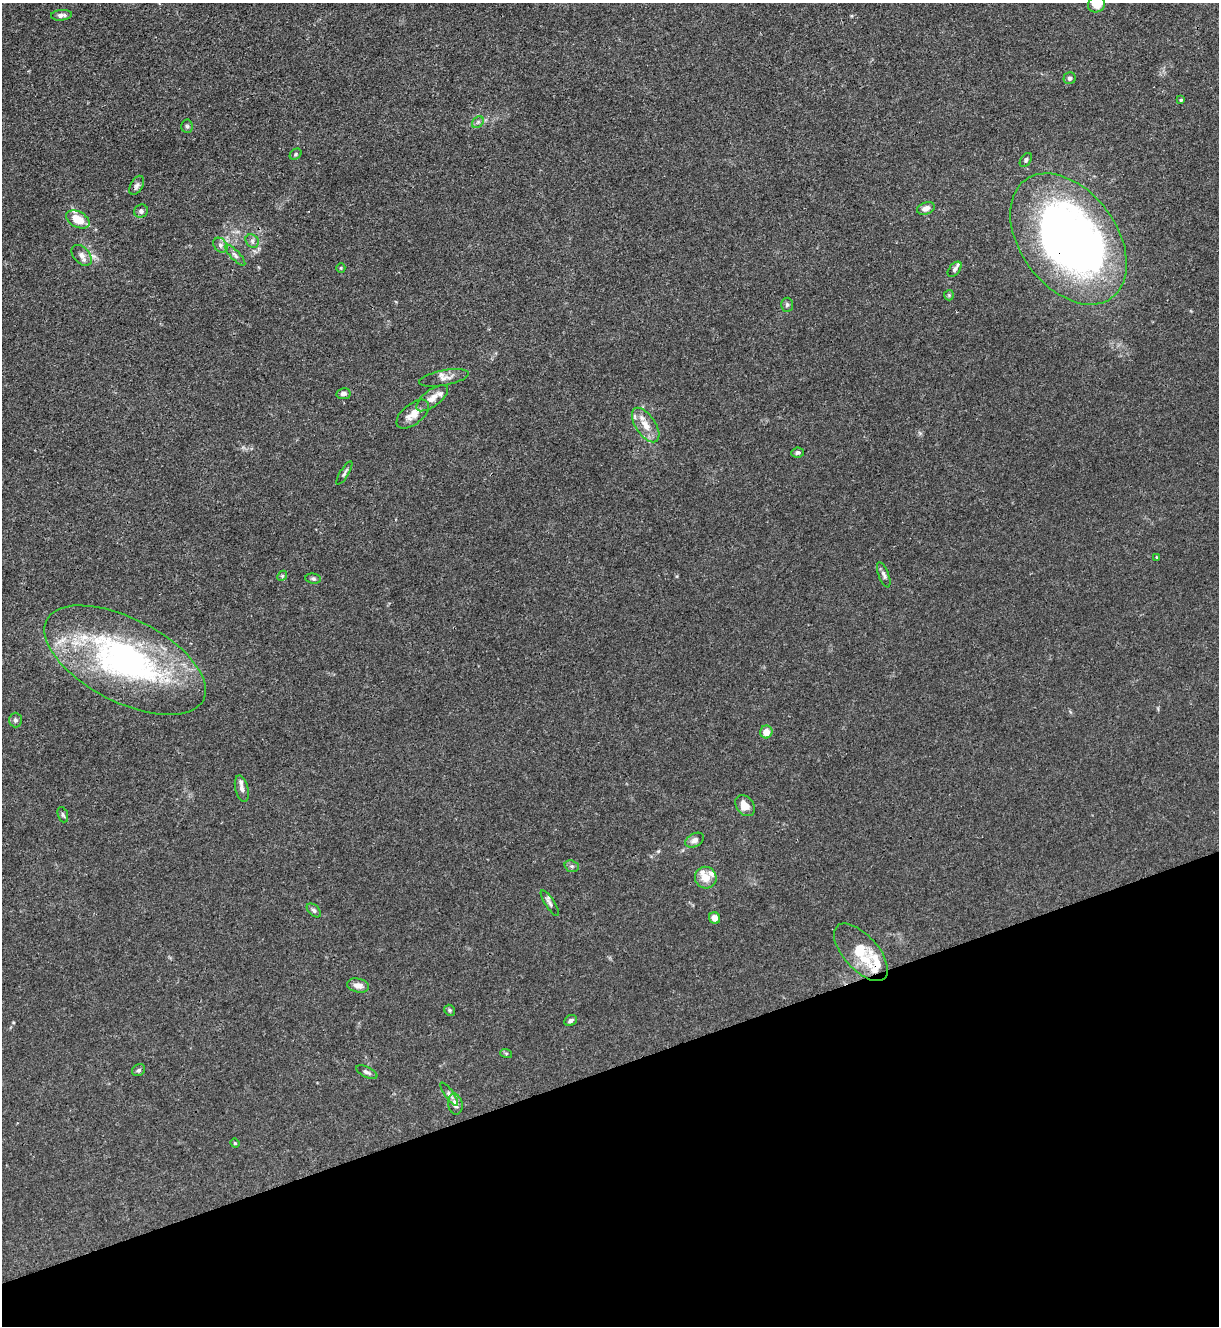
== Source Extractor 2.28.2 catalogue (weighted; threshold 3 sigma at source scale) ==
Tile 14 of 4 x 4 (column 2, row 4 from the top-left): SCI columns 1364-2580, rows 5-1328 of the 5287 x 5305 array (HDU 1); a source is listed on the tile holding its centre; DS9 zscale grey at full resolution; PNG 1221 x 1328 px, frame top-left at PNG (2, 3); each listed source drawn as its Kron ellipse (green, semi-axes under 4 px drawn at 4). Shown black and unused: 20% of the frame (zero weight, under 3 of 4 exposures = <1% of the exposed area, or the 3 px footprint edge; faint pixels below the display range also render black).
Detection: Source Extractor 2.28.2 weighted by HDU 2 'WHT'; one run over the whole footprint, this tile lists its part. Background 0.0279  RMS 0.0026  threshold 0.0119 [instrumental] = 3 sigma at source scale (4.5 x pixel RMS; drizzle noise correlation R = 1.50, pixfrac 1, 0.05/0.05 arcsec/px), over >= 5 px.
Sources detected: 63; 3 inside a brighter object's white glare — neither listed nor drawn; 6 inside a brighter listed object's ellipse — not listed separately; the other 54 listed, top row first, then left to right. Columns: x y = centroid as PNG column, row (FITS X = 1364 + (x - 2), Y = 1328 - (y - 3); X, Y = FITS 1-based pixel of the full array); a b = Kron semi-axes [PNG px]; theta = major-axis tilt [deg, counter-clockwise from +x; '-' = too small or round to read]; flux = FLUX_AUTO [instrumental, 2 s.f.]
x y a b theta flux
1097 4 9 7 29 3.9
61 15 10 5 6 1.1
1069 78 6 6 - 0.59
1181 100 4 3 - 0.32
478 122 6 5 - 0.54
187 126 6 5 - 0.56
296 154 6 5 - 0.41
1026 160 8 5 55 0.52
137 185 10 6 62 0.88
926 208 9 6 20 1.6
141 211 7 6 - 0.76
78 219 12 8 -28 5.5
1068 239 73 48 -54 180
252 241 7 6 - 0.72
220 245 8 6 -49 0.78
82 255 12 8 -47 1.5
235 255 14 4 -45 0.95
341 268 5 4 - 0.29
955 269 9 5 50 0.71
949 295 5 5 - 0.36
787 305 7 6 - 0.58
444 378 25 7 11 1.9
343 394 7 5 9 0.93
432 398 19 8 36 2.3
413 414 19 10 39 2.9
646 425 19 10 -56 3.4
798 453 6 5 - 0.59
344 473 13 3 58 0.54
1156 557 3 2 - 0.29
884 575 13 5 -70 0.85
282 576 6 4 46 0.36
313 579 7 5 -7 0.5
125 660 88 41 -27 78
15 720 7 6 - 0.62
766 732 6 6 - 2.4
242 789 13 6 -76 1.4
745 806 11 8 -49 2.9
63 815 8 5 -70 0.5
695 840 10 6 29 1.2
572 866 7 5 -19 0.62
706 878 11 10 - 3.2
550 903 15 4 -57 0.91
314 910 8 5 -44 0.64
715 918 6 5 - 1.8
861 952 35 17 -48 10
358 985 11 7 -12 1.9
450 1010 6 5 - 0.42
571 1020 6 5 - 0.71
506 1053 6 4 -18 0.33
139 1070 7 5 32 0.53
367 1072 11 5 -25 0.75
449 1094 14 4 -54 0.77
455 1104 10 7 -82 1.8
235 1143 4 4 - 0.28
Overlapping masked pixels (flux is a lower limit): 1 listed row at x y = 1068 239
Isophote crosses this tile's border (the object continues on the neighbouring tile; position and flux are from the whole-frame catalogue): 1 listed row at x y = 1097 4